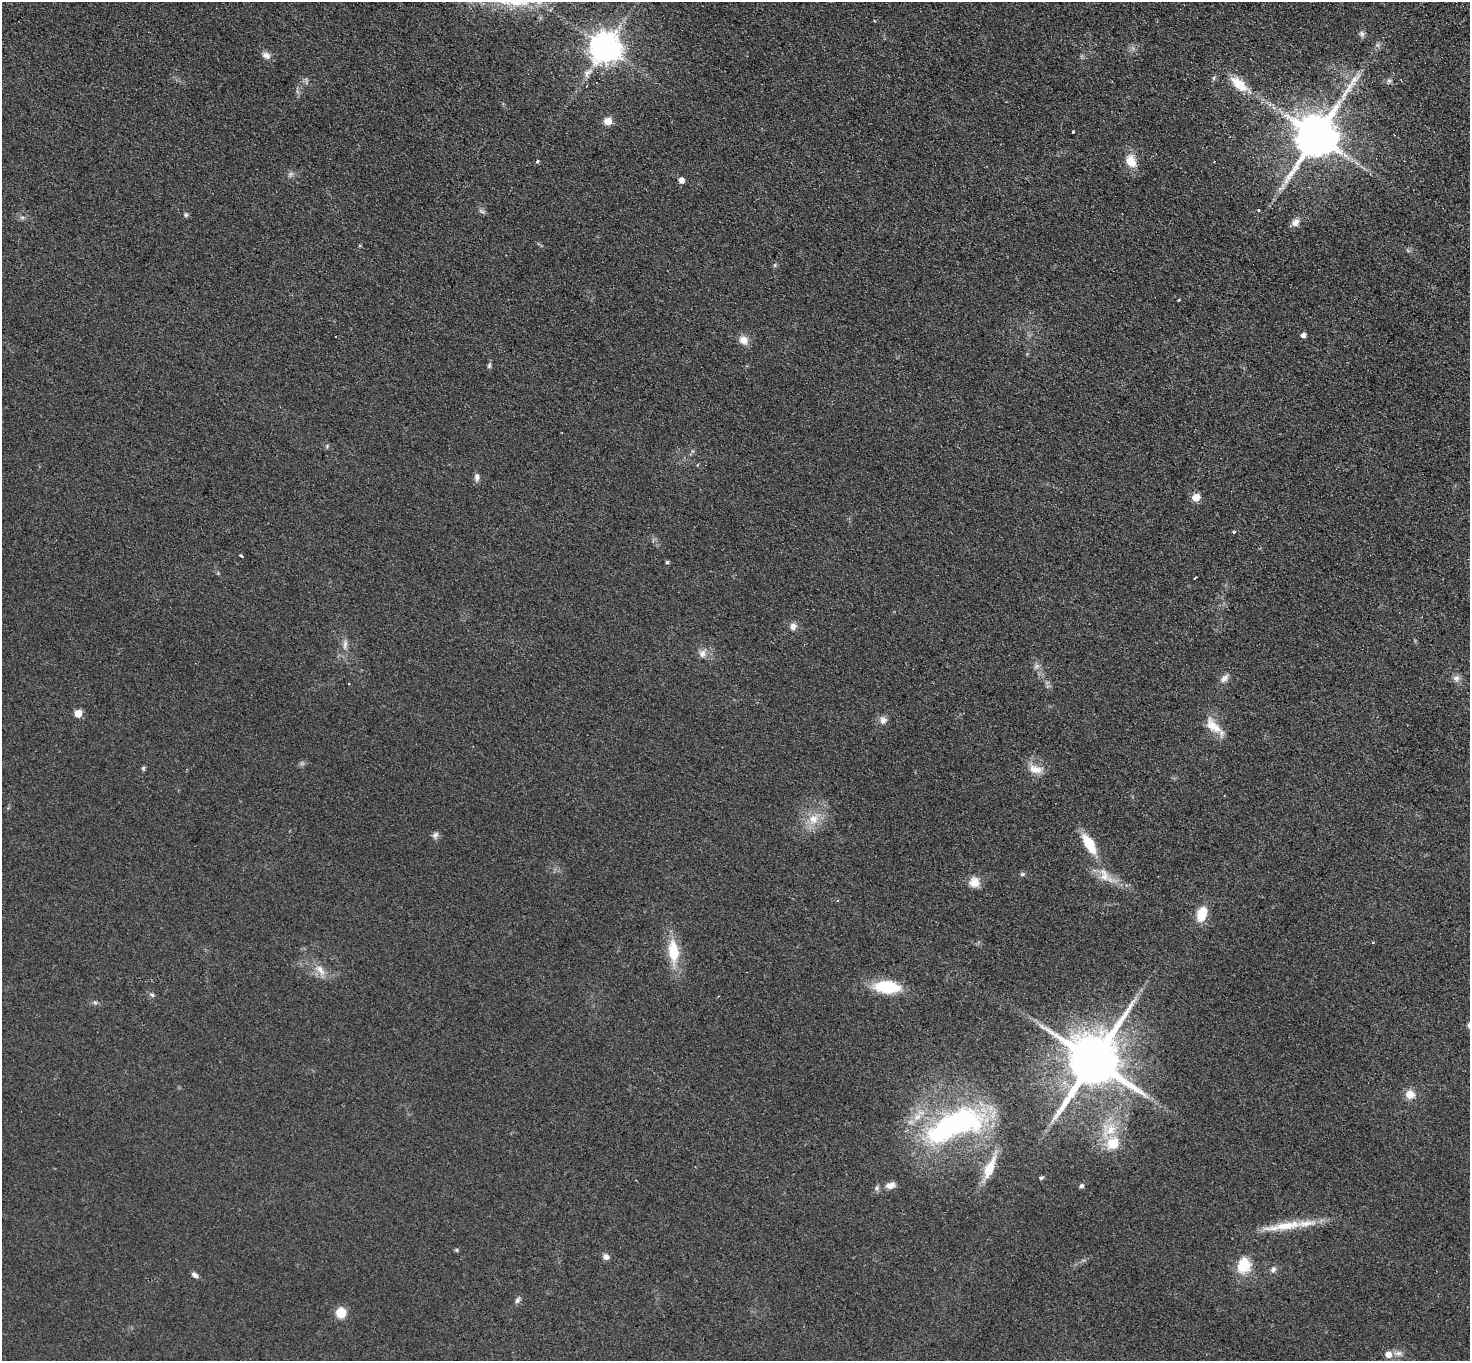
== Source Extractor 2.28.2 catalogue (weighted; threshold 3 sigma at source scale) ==
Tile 10 of 4 x 4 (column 2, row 3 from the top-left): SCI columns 1504-2971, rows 1562-2920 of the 5942 x 5980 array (HDU 1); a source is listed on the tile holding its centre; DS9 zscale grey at full resolution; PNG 1472 x 1363 px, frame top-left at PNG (2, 2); no overlay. Shown black and unused: <1% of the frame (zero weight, under 2 of 3 exposures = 3% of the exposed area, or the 3 px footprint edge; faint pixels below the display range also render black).
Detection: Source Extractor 2.28.2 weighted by HDU 2 'WHT'; one run over the whole footprint, this tile lists its part. Background 0.0876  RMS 0.0099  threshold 0.0445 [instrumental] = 3 sigma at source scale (4.5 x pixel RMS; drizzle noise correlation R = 1.50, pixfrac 1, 0.05/0.05 arcsec/px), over >= 5 px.
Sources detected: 80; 3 cosmic-ray / hot-pixel residue — not listed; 3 inside a brighter listed object's ellipse — not listed separately; the other 74 listed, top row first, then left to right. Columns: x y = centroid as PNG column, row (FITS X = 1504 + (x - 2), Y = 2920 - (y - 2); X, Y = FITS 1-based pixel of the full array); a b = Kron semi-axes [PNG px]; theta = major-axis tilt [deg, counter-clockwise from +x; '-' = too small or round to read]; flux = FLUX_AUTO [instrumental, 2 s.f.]
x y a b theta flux
1362 34 8 7 - 2.8
605 48 9 9 - 1600
266 55 12 9 -27 4.9
588 73 15 8 49 6.8
1389 81 7 6 - 2.2
1239 84 28 12 -42 19
587 86 3 2 - 0.61
1348 89 60 8 55 28
608 121 5 5 - 22
1073 132 3 3 - 1.7
1316 136 13 11 53 4200
537 161 3 3 - 2.4
1131 161 14 11 -68 16
290 174 6 6 - 2.4
681 180 5 5 - 7
1282 187 15 6 47 5.9
481 211 10 4 -35 2.3
186 215 6 6 - 1.9
22 217 7 4 0 2
1295 222 11 8 45 5.8
775 265 6 5 - 1.5
1303 335 5 4 - 4.9
744 340 11 9 -38 8.7
489 366 8 5 83 1.9
477 477 11 6 -86 3.6
1196 497 6 5 - 21
1234 532 3 3 - 2
241 556 3 3 - 3.1
667 562 4 4 - 1.6
793 626 10 8 55 4.8
345 644 14 6 83 5
702 653 12 9 77 5.9
1037 666 9 4 35 2.5
1224 678 13 7 46 5.2
1456 678 9 9 - 4.4
349 684 3 2 - 1.1
78 713 5 5 - 17
883 720 10 9 - 4.9
1213 725 24 15 -48 18
143 768 6 5 - 1.4
1035 769 21 11 -12 12
813 819 15 14 - 16
435 835 10 7 60 3.2
1089 844 19 9 -59 32
1022 874 6 5 - 1.7
1104 876 27 12 -33 16
974 882 14 14 - 9.7
837 900 4 3 - 1.2
1202 914 17 10 73 20
1373 943 3 2 - 1.7
673 951 28 12 -85 32
320 970 20 9 -52 10
887 987 25 12 -4 47
152 995 7 5 -30 1.9
95 1002 7 4 -1 1.7
1093 1060 17 14 56 7200
1410 1094 11 10 - 10
955 1125 82 32 24 210
1113 1143 18 16 50 24
989 1168 28 10 67 23
1041 1178 4 3 - 2
890 1185 13 8 13 7
1081 1186 5 5 - 2.6
877 1188 7 6 - 2.5
1287 1225 53 11 9 32
456 1250 5 4 - 1.2
606 1257 7 7 - 4.4
1243 1266 20 19 - 22
1273 1269 8 7 - 3.1
194 1275 8 5 -41 3.6
517 1300 9 6 59 2.8
341 1313 11 10 - 14
1398 1353 12 6 4 4.4
1388 1354 7 7 - 8